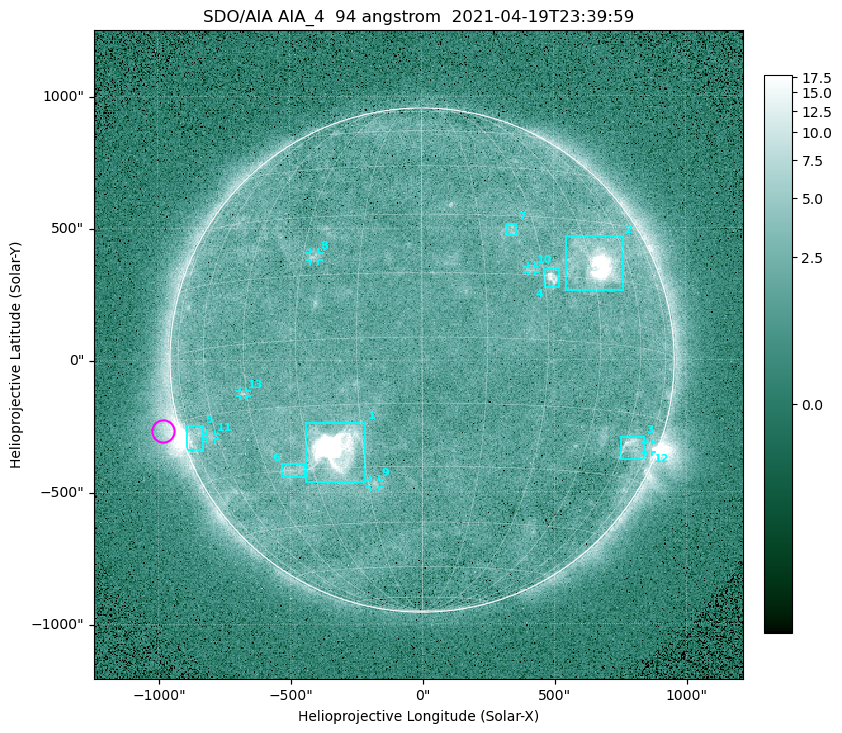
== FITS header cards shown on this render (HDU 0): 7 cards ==
TELESCOP= 'SDO/AIA '
INSTRUME= 'AIA_4   '
WAVELNTH=                   94
WAVEUNIT= 'angstrom'
DATE-OBS= '2021-04-19T23:39:59.12'
CTYPE1  = 'HPLN-TAN'
CTYPE2  = 'HPLT-TAN'

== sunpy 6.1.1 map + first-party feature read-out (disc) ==
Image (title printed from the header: SDO/AIA AIA_4  94 angstrom  2021-04-19T23:39:59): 512 x 512 px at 4.8 arcsec/px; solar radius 955 arcsec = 199 px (full disc in frame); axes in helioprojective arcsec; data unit not stated in the header (colour bar unlabelled)
Orientation: roll -0.138 deg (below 1 deg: not rotated)
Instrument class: DISC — disc imager (sunpy class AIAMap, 94 A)
Bright regions (active regions / flare kernels): reference = the median radial profile (limb darkening/brightening removed); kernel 5 px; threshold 5 sigma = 2.56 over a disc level ~1.77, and >= 1.15x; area >= 9 px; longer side >= 5 px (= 24 arcsec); searched inside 0.97 R_sun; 13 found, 13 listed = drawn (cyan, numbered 1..; 6 of them under ~33 arcsec drawn as corner ticks so the feature stays visible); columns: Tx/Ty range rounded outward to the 10 arcsec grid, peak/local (2 s.f.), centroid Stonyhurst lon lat
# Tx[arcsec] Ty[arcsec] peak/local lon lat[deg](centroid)
1 -440..-210 -460..-230 1480 -23 -26
2 540..760 260..470 65 +47 +19
3 750..840 -380..-290 4.8 +65 -22
4 460..520 270..350 6.9 +32 +15
5 -900..-830 -340..-250 5.8 -72 -19
6 -540..-440 -440..-390 3 -36 -30
7 320..360 470..520 3 +23 +26
8 -430..-390 380..410 3.2 -27 +20
9 -200..-160 -480..-450 3.1 -13 -34
10 400..430 330..360 2.8 +27 +16
11 -820..-780 -300..-280 2.7 -63 -20
12 850..870 -350..-310 2.8 +75 -22
13 -690..-660 -140..-110 3 -46 -11
Off-limb structures (1.02-1.3 R_sun): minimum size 50 px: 6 found; the strongest spans PA ~85..115 deg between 1.02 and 1.22 R_sun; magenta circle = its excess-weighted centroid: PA ~105 deg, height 1.06 R_sun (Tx ~-980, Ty ~-270 arcsec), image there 4.8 x the reference